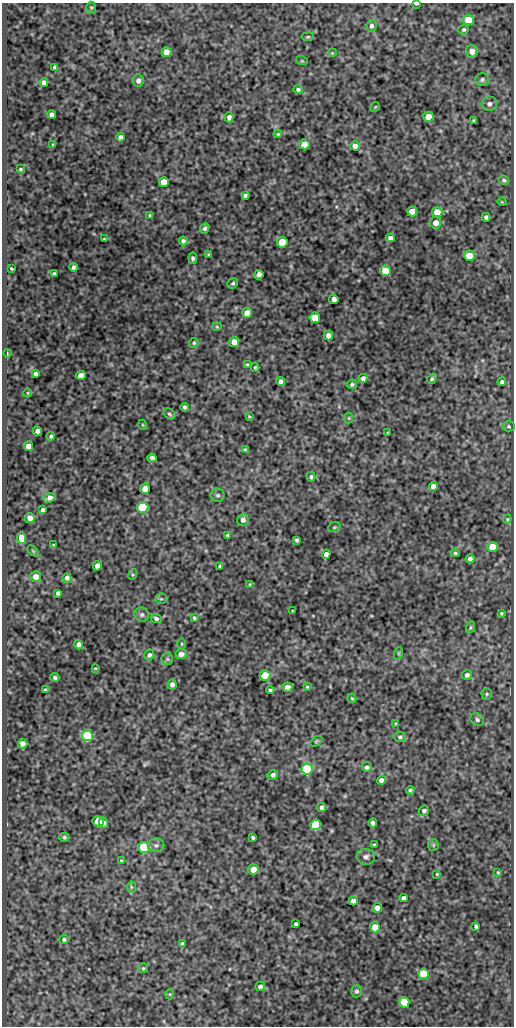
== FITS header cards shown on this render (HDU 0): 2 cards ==
NAXIS1  =                  512
NAXIS2  =                 1024

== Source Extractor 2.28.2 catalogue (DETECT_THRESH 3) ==
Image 512 x 1024 px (HDU 0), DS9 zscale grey, 1 PNG px = 1 image px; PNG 516 x 1028 px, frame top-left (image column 1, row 1024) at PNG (2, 3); each listed source drawn as its Kron ellipse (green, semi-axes under 4 px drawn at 4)
Background 70.7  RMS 0.48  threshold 1.45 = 3 sigma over >= 5 px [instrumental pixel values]
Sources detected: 174; all 174 listed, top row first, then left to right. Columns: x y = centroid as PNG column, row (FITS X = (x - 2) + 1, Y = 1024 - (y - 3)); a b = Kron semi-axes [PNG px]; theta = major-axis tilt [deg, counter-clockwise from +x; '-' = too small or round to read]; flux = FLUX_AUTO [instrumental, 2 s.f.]
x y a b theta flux
416 4 4 2 - 87
91 7 6 5 - 47
468 20 5 5 - 630
371 26 6 5 - 93
464 30 5 5 - 53
308 37 6 3 7 36
472 51 6 5 - 250
167 52 5 5 - 430
332 53 4 3 - 29
302 61 6 4 -18 36
55 67 4 4 - 68
482 80 6 6 - 70
138 81 6 5 - 120
44 82 4 4 - 150
298 90 5 4 - 65
489 104 7 7 - 130
375 107 5 4 - 36
52 114 4 4 - 120
229 117 5 4 - 140
428 117 5 5 - 490
474 121 3 3 - 50
278 134 4 3 - 32
120 137 4 4 - 110
53 144 4 2 - 25
304 144 5 5 - 570
355 146 5 4 - 210
20 169 4 3 - 38
504 180 5 4 - 54
164 182 5 5 - 530
245 195 4 3 - 71
502 202 4 3 - 24
412 212 5 5 - 640
437 212 5 5 - 540
150 215 3 3 - 53
486 217 4 4 - 84
436 223 6 5 - 240
205 228 5 4 - 81
390 238 4 4 - 130
104 239 3 2 - 26
183 241 4 4 - 87
282 242 5 5 - 1000
209 255 3 3 - 54
470 256 5 5 - 910
193 258 5 4 - 67
74 267 4 4 - 95
11 268 3 3 - 40
386 271 5 5 - 1200
54 274 4 3 - 64
259 275 5 4 - 170
233 283 6 5 - 63
334 299 5 4 - 140
247 313 5 5 - 690
315 318 5 5 - 940
217 327 4 4 - 33
328 336 5 4 - 200
234 342 5 5 - 370
194 343 5 5 - 48
7 353 4 2 - 25
247 365 4 4 - 66
255 367 4 3 - 39
36 374 4 3 - 74
81 375 5 4 - 330
363 378 4 4 - 100
432 379 5 4 - 49
281 382 4 4 - 130
502 382 4 4 - 78
352 384 5 4 - 58
28 393 4 3 - 25
185 407 4 3 - 65
169 414 6 4 -39 56
249 416 4 3 - 31
349 418 5 3 - 29
143 425 5 3 - 27
509 426 6 5 - 52
37 431 5 4 - 110
388 433 3 2 - 30
51 436 4 3 - 56
28 446 5 4 - 220
245 450 3 2 - 36
152 458 4 4 - 89
311 477 5 4 - 63
433 486 4 4 - 210
145 489 5 5 - 340
218 495 7 6 - 74
50 498 6 4 18 190
143 507 5 5 - 3400
43 510 4 4 - 77
30 518 5 4 - 240
507 519 4 4 - 35
243 520 6 5 - 130
334 527 6 5 - 44
227 535 4 3 - 40
21 538 5 4 - 370
297 540 4 3 - 56
53 545 3 3 - 33
492 547 5 5 - 590
33 551 6 4 -46 36
455 553 4 4 - 46
326 554 4 4 - 140
470 559 4 4 - 97
97 566 5 4 - 200
220 566 4 3 - 59
133 574 5 4 - 38
36 577 5 5 - 270
67 578 5 4 - 120
250 584 4 4 - 36
58 593 4 4 - 84
161 599 6 5 - 48
293 611 3 2 - 29
501 613 3 3 - 38
142 615 7 6 - 85
194 618 4 3 - 49
156 619 5 4 - 83
470 627 6 4 72 43
182 644 6 4 90 40
79 645 5 4 - 150
399 653 6 4 72 36
181 654 5 5 - 230
149 655 5 5 - 74
167 659 6 6 - 63
95 668 3 2 - 25
265 675 5 5 - 980
467 675 5 5 - 110
55 677 4 4 - 79
172 684 5 4 - 120
287 687 5 4 - 240
307 687 4 3 - 32
46 690 4 3 - 56
270 690 4 3 - 53
487 694 5 5 - 53
352 698 5 4 - 37
477 720 7 6 - 84
396 724 4 3 - 32
87 736 5 5 - 3600
400 737 6 5 - 67
316 741 7 3 37 38
23 744 4 4 - 210
367 767 5 5 - 68
307 769 5 5 - 6200
273 775 5 4 - 96
381 780 4 4 - 220
410 790 4 3 - 52
322 807 4 4 - 110
424 811 5 5 - 89
98 821 5 5 - 850
103 823 5 4 - 150
373 823 4 4 - 110
316 825 5 5 - 3300
64 837 5 4 - 55
253 837 4 3 - 58
156 845 8 7 - 100
374 845 3 3 - 41
433 845 6 5 - 51
144 847 5 5 - 3800
366 857 9 8 - 140
121 861 4 3 - 35
253 869 5 5 - 500
498 872 3 2 - 30
437 874 3 3 - 30
131 887 6 4 -89 46
404 898 4 4 - 130
353 901 4 4 - 160
377 908 5 4 - 240
296 924 4 3 - 67
476 926 4 4 - 60
375 927 5 5 - 580
64 939 4 4 - 59
183 944 4 4 - 92
143 968 5 5 - 44
423 974 5 5 - 1500
260 986 5 4 - 100
356 991 6 5 - 78
170 994 5 3 - 27
404 1002 5 5 - 1100
At the frame edge (FLAGS 8, measured only in part): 1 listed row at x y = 416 4